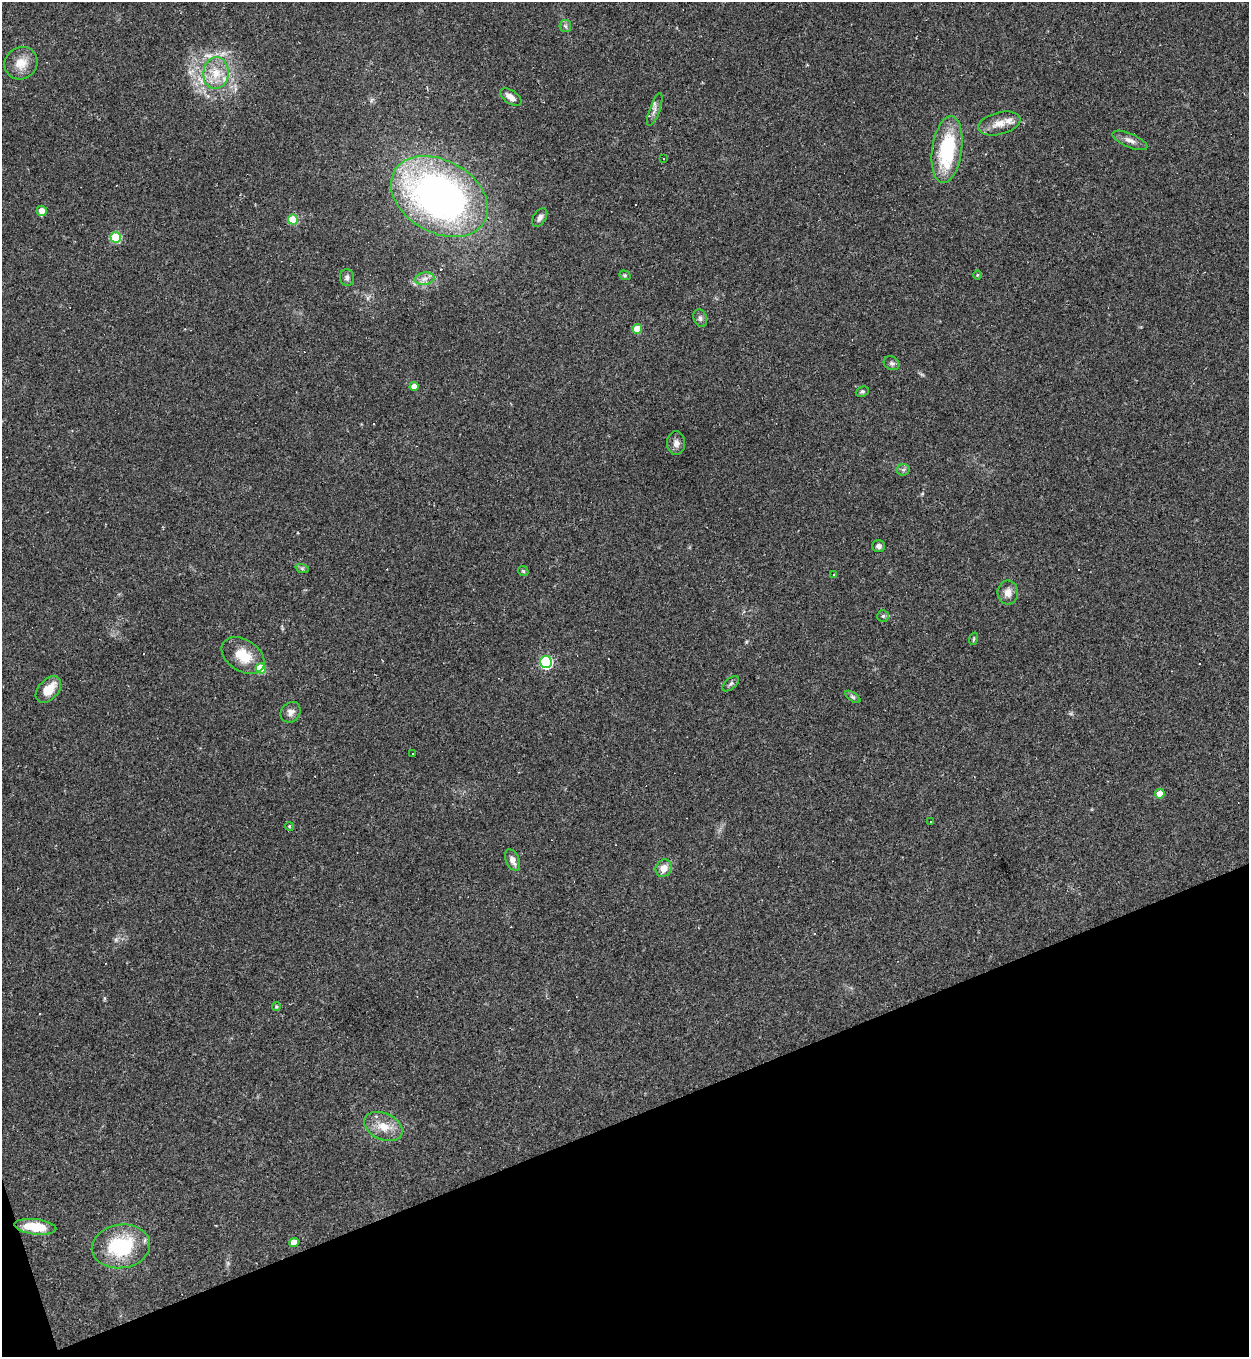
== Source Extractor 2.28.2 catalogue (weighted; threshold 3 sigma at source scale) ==
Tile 14 of 4 x 4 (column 2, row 4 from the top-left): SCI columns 1394-2640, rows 1-1355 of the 5405 x 5420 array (HDU 1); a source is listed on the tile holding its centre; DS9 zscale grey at full resolution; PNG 1251 x 1359 px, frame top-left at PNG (2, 2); each listed source drawn as its Kron ellipse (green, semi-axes under 4 px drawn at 4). Shown black and unused: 18% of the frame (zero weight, under 2 of 3 exposures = <1% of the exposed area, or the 3 px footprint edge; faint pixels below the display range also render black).
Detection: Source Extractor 2.28.2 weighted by HDU 2 'WHT'; one run over the whole footprint, this tile lists its part. Background 0.0432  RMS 0.005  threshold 0.0227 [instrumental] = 3 sigma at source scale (4.5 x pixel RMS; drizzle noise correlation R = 1.50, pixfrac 1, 0.05/0.05 arcsec/px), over >= 5 px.
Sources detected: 69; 18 cosmic-ray / hot-pixel residue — neither listed nor drawn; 1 inside a brighter listed object's ellipse — not listed separately; the other 50 listed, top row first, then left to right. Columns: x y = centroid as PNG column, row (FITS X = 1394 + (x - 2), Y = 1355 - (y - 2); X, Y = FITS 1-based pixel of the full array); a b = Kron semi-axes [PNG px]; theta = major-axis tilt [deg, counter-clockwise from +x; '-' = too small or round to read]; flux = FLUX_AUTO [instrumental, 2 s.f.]
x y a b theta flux
565 26 6 5 - 0.98
21 63 17 15 41 7.1
216 73 16 12 83 8.9
511 97 12 6 -33 3.5
655 110 17 5 70 2.2
999 124 22 11 14 5.9
1130 140 19 6 -23 2.9
947 150 33 15 82 36
663 158 3 2 - 0.43
439 196 52 36 -29 210
42 211 5 5 - 4.5
540 218 10 6 59 1.8
293 219 5 5 - 18
116 237 5 5 - 30
625 275 6 4 -21 0.72
977 275 5 3 - 0.51
347 278 8 7 - 1.6
424 279 10 6 7 2.6
700 318 9 6 -71 1.5
637 329 5 5 - 9.2
891 363 8 6 -30 1.2
414 386 4 4 - 4.3
862 392 7 5 25 0.89
676 443 12 9 -86 2.8
903 470 6 6 - 1.2
878 546 6 5 - 1.5
302 568 7 4 -19 0.75
523 571 6 4 -45 0.67
834 574 3 2 - 0.59
1008 592 12 10 86 3.7
883 616 6 6 - 0.94
973 639 6 4 70 0.56
243 655 23 15 -34 11
546 662 6 6 - 60
261 668 5 5 - 20
731 684 10 5 39 1.1
48 690 15 10 47 8.5
853 697 9 4 -36 1
291 712 11 9 51 2.5
412 754 3 3 - 25
1160 794 5 4 - 8.8
931 822 3 2 - 0.41
289 826 4 3 - 0.46
513 860 11 6 -65 3.4
664 868 9 7 57 4.7
276 1006 4 4 - 0.56
383 1127 20 13 -24 8.4
35 1227 21 7 -7 13
294 1242 5 4 - 7.3
121 1246 29 21 8 34